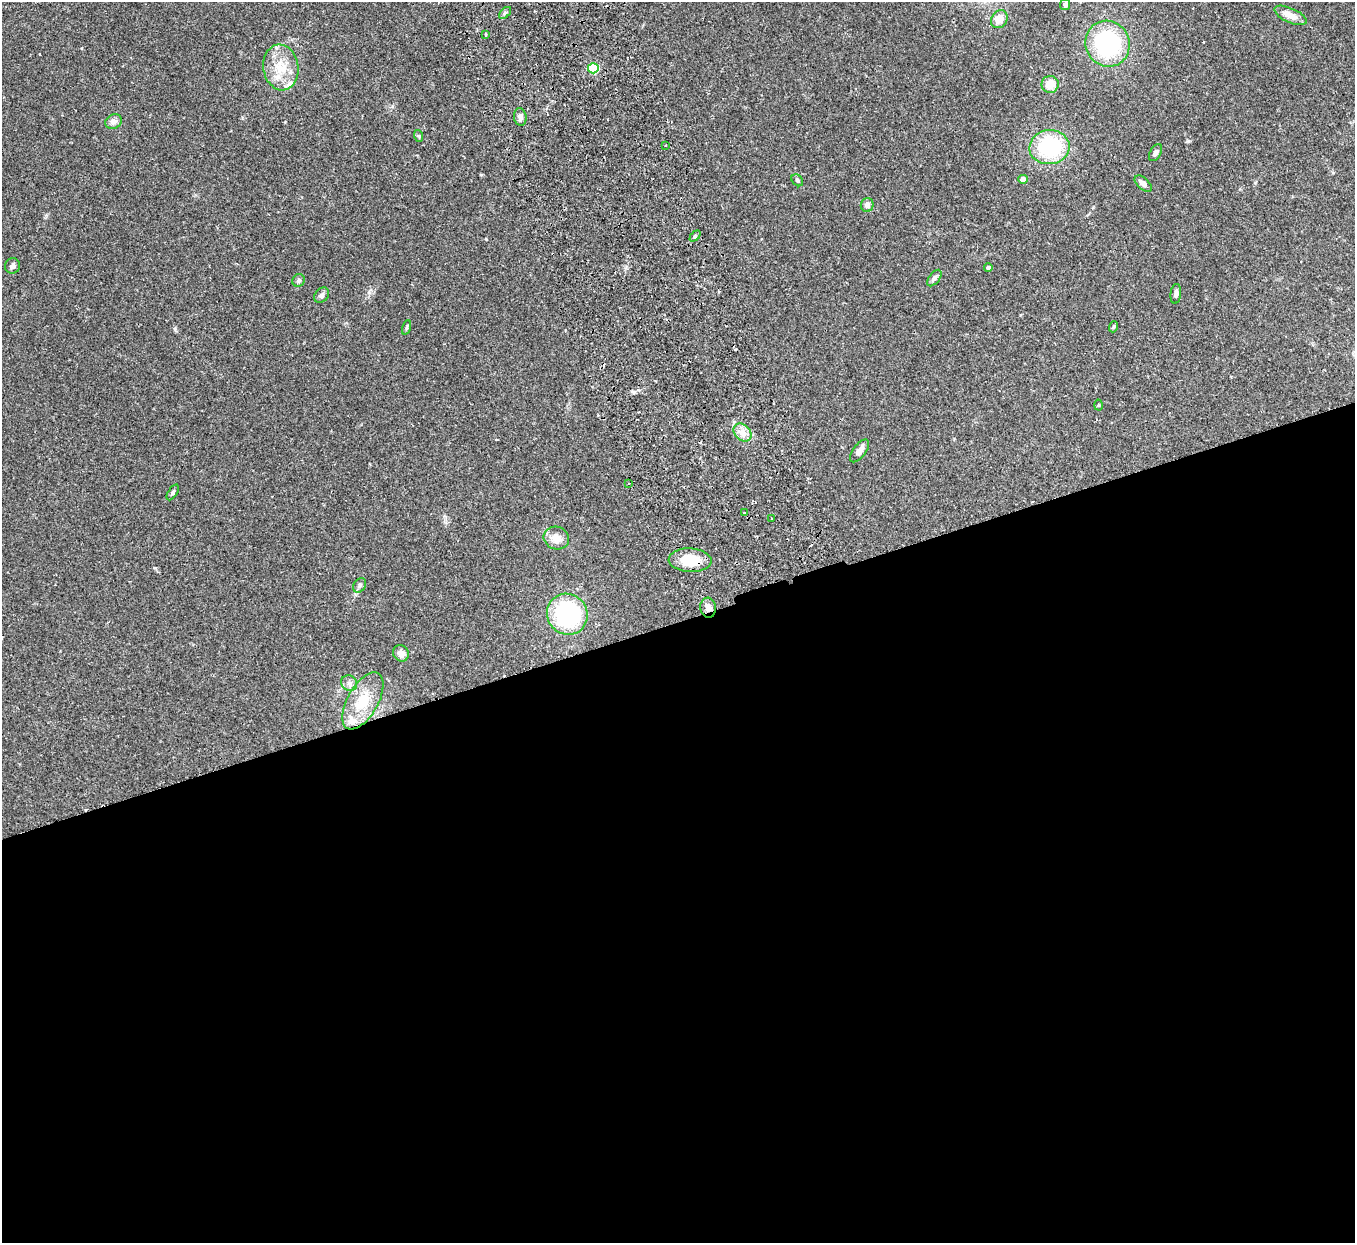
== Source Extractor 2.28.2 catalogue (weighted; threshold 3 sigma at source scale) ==
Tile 15 of 4 x 4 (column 3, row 4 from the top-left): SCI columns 2762-4114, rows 176-1416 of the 5522 x 5441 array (HDU 1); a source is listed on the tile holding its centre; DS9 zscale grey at full resolution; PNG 1357 x 1245 px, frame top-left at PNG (2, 2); each listed source drawn as its Kron ellipse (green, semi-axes under 4 px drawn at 4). Shown black and unused: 50% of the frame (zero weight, under 2 of 3 exposures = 3% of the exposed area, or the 3 px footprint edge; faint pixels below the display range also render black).
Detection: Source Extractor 2.28.2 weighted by HDU 2 'WHT'; one run over the whole footprint, this tile lists its part. Background 0.25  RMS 0.0083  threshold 0.0374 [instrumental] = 3 sigma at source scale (4.5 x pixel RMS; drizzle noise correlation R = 1.50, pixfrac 1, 0.05/0.05 arcsec/px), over >= 5 px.
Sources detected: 51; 6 cosmic-ray / hot-pixel residue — neither listed nor drawn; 2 inside a brighter listed object's ellipse — not listed separately; the other 43 listed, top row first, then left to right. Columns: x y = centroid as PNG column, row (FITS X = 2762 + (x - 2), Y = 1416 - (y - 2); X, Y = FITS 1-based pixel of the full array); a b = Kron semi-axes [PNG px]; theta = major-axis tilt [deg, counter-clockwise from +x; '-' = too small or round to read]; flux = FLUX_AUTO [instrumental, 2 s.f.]
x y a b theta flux
1065 4 5 5 - 3.3
505 13 7 4 44 1.5
1290 15 17 7 -24 8.1
999 19 9 8 - 8.9
486 34 3 3 - 1.6
1108 44 23 22 - 86
281 67 23 17 -81 22
593 68 5 5 - 50
1050 84 8 8 - 9.8
520 117 9 6 -83 4.2
113 122 8 7 - 4.2
419 136 6 4 -71 1
665 145 3 2 - 0.7
1049 147 20 17 5 68
1156 153 9 5 59 3.1
1023 179 4 4 - 5.8
797 180 7 5 -46 1.4
1143 184 10 5 -43 4
867 205 7 6 - 3.2
695 236 6 4 47 1.4
13 266 8 7 - 2.8
988 267 4 4 - 1.7
934 278 9 5 53 2.2
299 280 6 6 - 1.8
1176 294 10 5 83 2.5
321 295 8 6 48 2.7
407 327 7 3 71 1.3
1113 327 6 3 71 0.96
1098 405 5 3 - 0.78
743 432 10 7 -45 5.9
859 451 13 6 53 4.6
629 483 2 2 - 0.9
173 492 9 4 58 1.6
744 513 3 2 - 1.1
772 519 2 2 - 0.87
556 538 13 11 -21 8.2
690 560 21 11 -2 22
360 585 8 6 58 2.2
708 608 10 8 -85 5
567 614 21 20 - 92
401 653 8 7 - 4.9
349 683 8 7 - 3.1
363 701 32 15 60 24
Overlapping masked pixels (flux is a lower limit): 2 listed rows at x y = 690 560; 708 608
Unlisted compact peaks at least as high as the median listed source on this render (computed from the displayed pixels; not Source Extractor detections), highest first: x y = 486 239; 1188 141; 155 568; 175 329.